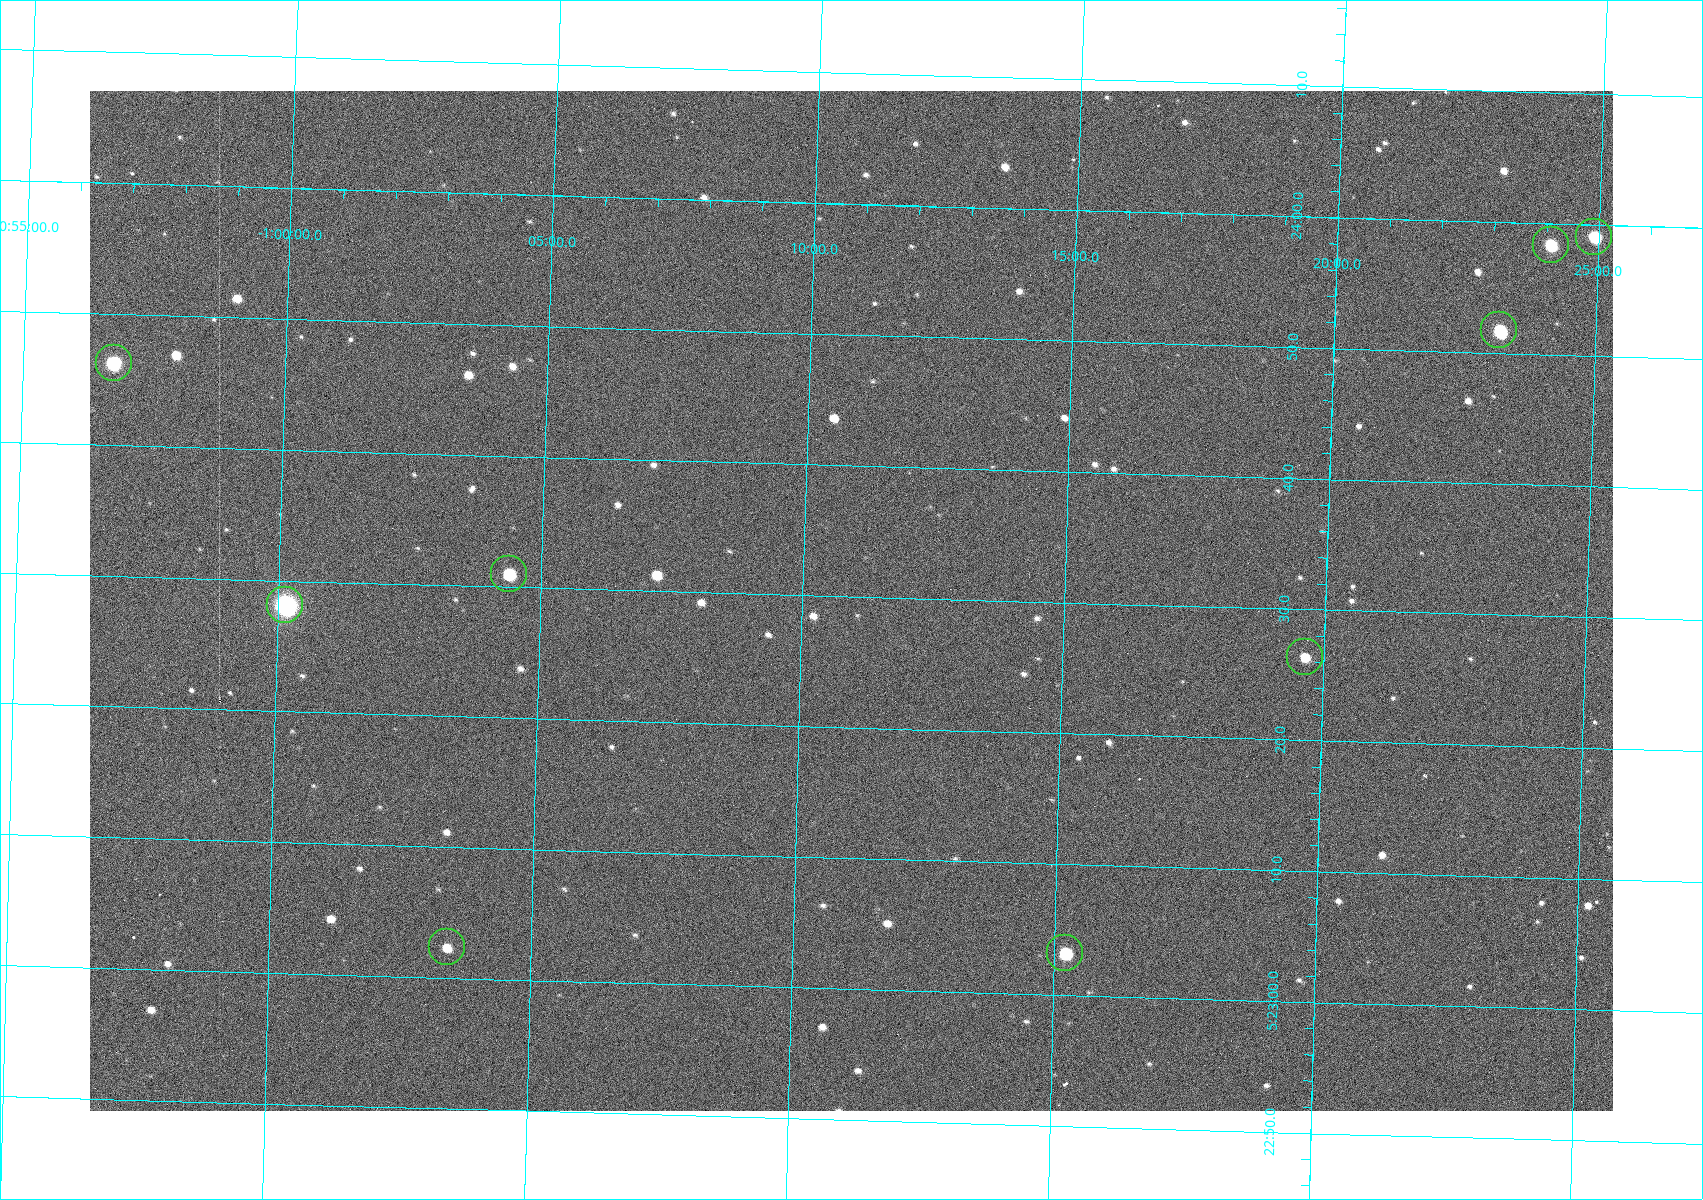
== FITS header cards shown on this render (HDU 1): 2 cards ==
NAXIS1  =                 1523
NAXIS2  =                 1020

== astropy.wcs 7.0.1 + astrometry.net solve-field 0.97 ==
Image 1523 x 1020 px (HDU 1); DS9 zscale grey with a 90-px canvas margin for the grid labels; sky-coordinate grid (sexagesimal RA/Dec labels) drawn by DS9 from the SOLVED WCS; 9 Tycho-2 reference stars matched to detected sources circled (green)
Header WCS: RA---TAN/DEC--TAN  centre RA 05:23:30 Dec -01:11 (80.87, -1.18 deg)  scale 1.15 arcsec/px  FOV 29.1' x 19.5'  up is +88 deg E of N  parity flipped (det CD > 0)
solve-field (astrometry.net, Tycho-2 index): VERIFIED the header's WCS against the Tycho-2 star catalogue (9 matches, 0 conflicts) and refined it, rather than solving blind
Solved WCS: RA---TAN-SIP/DEC--TAN-SIP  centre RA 05:23:30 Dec -01:11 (80.87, -1.18 deg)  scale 1.15 arcsec/px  FOV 29.1' x 19.5'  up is +88 deg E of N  parity flipped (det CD > 0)
The solver's refit moves the header's centre by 0.11 arcsec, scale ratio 1.001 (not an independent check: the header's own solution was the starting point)
Tycho-2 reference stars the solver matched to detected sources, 9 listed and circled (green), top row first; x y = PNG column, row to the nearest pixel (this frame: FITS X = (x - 90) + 1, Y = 1020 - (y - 91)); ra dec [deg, ICRS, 3 dp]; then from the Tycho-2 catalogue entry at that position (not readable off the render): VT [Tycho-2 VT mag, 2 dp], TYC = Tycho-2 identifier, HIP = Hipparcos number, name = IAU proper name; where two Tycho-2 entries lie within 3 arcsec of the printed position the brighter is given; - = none
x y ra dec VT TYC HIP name
1594 237 80.996 -1.415 9.95 4753-1018-1 - -
1551 245 80.993 -1.402 10.12 4753-1097-1 - -
1499 330 80.966 -1.386 10.33 4753-1182-1 - -
114 363 80.943 -0.946 8.91 4753-387-1 - -
509 574 80.879 -1.073 10.48 4753-1534-1 - -
285 605 80.867 -1.002 7.84 4753-1205-1 25199 -
1305 657 80.860 -1.327 11.24 4753-1591-1 - -
447 947 80.760 -1.057 11.82 4753-1463-1 - -
1065 953 80.764 -1.254 10.69 4753-1358-1 - -